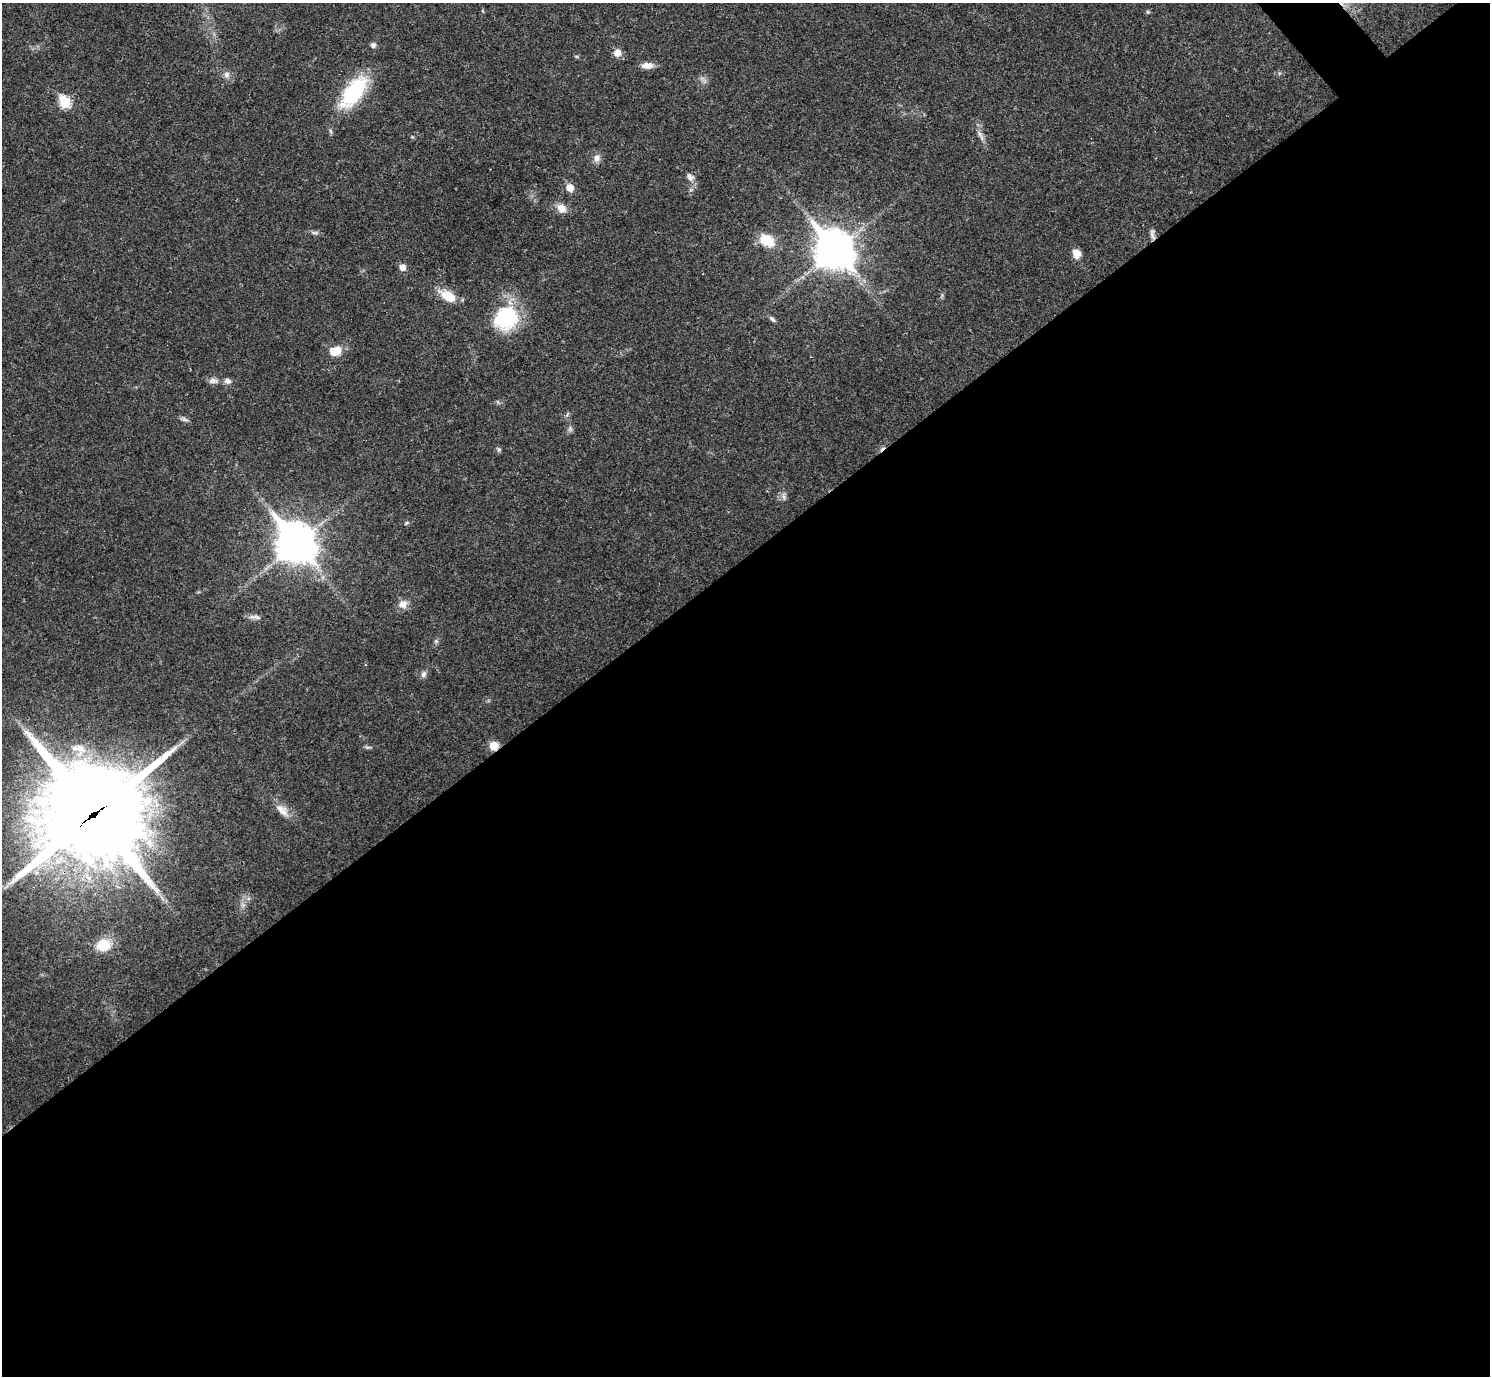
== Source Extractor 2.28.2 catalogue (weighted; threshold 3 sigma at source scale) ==
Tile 15 of 4 x 4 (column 3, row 4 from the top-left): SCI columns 2977-4464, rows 157-1530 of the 5955 x 5951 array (HDU 1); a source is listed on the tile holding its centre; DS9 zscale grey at full resolution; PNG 1492 x 1378 px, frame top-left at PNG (2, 3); no overlay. Shown black and unused: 60% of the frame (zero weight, under 3 of 4 exposures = <1% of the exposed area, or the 3 px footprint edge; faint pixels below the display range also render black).
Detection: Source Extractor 2.28.2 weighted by HDU 2 'WHT'; one run over the whole footprint, this tile lists its part. Background 0.0352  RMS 0.0026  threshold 0.0118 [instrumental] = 3 sigma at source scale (4.5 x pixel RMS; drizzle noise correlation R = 1.50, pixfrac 1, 0.05/0.05 arcsec/px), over >= 5 px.
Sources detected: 41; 1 cosmic-ray / hot-pixel residue — not listed; the other 40 listed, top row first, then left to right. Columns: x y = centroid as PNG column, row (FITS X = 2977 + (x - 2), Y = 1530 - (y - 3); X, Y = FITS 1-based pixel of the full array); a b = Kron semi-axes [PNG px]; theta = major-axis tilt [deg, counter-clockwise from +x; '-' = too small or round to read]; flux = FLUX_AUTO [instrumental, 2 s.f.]
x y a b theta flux
1148 12 5 5 - 0.35
373 45 6 6 - 0.83
617 53 10 9 - 1.8
647 65 14 8 3 2.1
227 75 9 8 - 1.2
353 92 42 18 53 20
65 102 7 6 - 18
980 134 11 4 -80 1
597 158 10 8 72 1.5
690 177 12 8 -50 1.4
570 188 6 5 - 4.6
561 208 13 10 -39 2.4
315 233 10 4 -1 0.68
1152 234 14 5 -80 1
767 240 17 12 -29 6.4
834 250 15 12 -51 640
1076 254 10 8 -63 2.6
402 267 5 5 - 2.7
449 297 17 9 -31 6.1
506 318 29 26 38 19
772 319 9 5 -45 0.65
335 351 15 11 17 4
213 381 13 7 3 1.3
228 381 9 7 -15 1.1
184 419 11 5 -15 0.77
570 429 8 5 -75 0.61
499 449 7 5 -68 0.47
783 497 9 4 -81 0.71
406 523 6 3 71 0.33
296 543 15 12 -51 610
403 604 11 9 34 2.1
255 617 19 6 -6 1.2
436 641 6 6 - 0.52
423 674 9 7 67 0.94
494 746 9 8 - 3.3
368 747 9 3 12 0.47
79 749 24 14 -18 5.7
282 810 22 10 -40 2.9
93 814 38 36 17 3900
103 945 19 15 24 5.5
Overlapping masked pixels (flux is a lower limit): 3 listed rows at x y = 1152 234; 494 746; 93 814